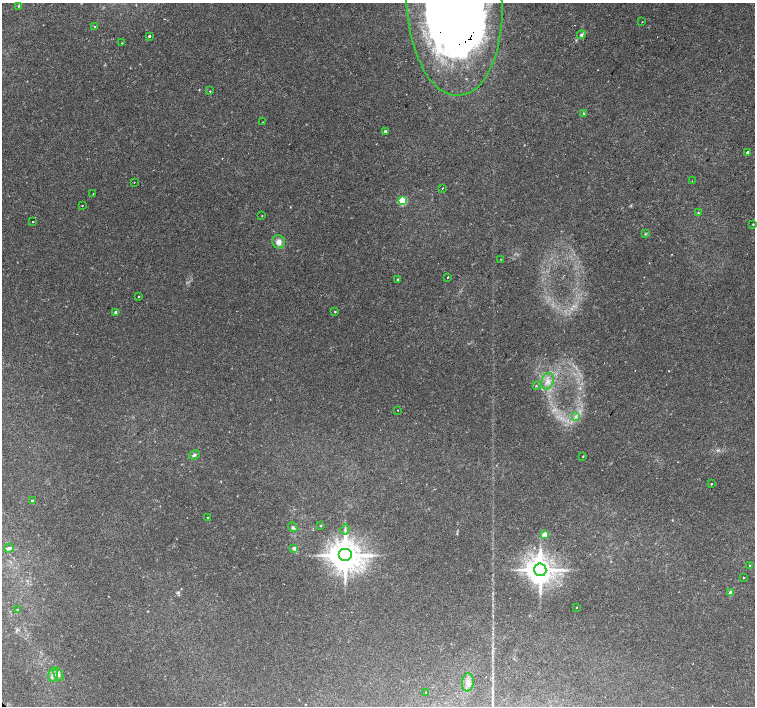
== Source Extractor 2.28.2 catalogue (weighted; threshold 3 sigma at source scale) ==
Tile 10 of 4 x 4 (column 2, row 3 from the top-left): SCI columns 1506-3010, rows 1572-2979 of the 6025 x 6025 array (HDU 1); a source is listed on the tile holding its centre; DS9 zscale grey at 2 x 2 block average (1 PNG px = mean of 2 x 2 image px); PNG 757 x 708 px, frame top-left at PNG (2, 3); each listed source drawn as its Kron ellipse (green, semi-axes under 4 px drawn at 4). Shown black and unused: <1% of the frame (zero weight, under 2 of 3 exposures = <1% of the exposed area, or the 3 px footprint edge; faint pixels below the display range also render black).
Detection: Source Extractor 2.28.2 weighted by HDU 2 'WHT'; one run over the whole footprint, this tile lists its part. Background 0.0254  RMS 0.0028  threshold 0.0128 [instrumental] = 3 sigma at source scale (4.5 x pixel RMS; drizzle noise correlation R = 1.50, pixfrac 1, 0.0396/0.0396 arcsec/px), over >= 5 px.
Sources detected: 60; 2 cosmic-ray / hot-pixel residue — neither listed nor drawn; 2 inside a brighter listed object's ellipse — not listed separately; the other 56 listed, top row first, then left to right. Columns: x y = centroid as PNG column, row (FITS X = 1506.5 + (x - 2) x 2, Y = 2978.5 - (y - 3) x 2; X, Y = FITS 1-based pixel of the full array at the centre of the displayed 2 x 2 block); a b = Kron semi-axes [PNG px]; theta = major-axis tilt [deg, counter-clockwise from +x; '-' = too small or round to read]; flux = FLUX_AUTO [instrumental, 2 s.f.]
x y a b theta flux
454 3 93 48 -87 4000
18 6 3 2 - 0.52
642 22 2 2 - 0.28
94 26 2 2 - 0.86
581 35 4 3 - 1.3
149 36 3 2 - 0.91
122 43 2 2 - 0.49
210 91 2 2 - 0.8
583 113 4 2 - 0.55
263 122 2 2 - 0.35
385 131 3 3 - 1.2
748 153 3 2 - 3
692 181 2 2 - 0.29
134 182 2 2 - 0.27
442 188 2 2 - 1.6
93 194 2 2 - 0.35
402 201 3 3 - 36
83 205 2 2 - 0.26
698 212 3 2 - 0.42
262 216 2 2 - 0.25
33 221 2 2 - 0.53
753 224 2 2 - 0.41
645 234 4 2 - 0.52
279 242 6 6 - 3.7
501 259 2 2 - 0.3
448 277 2 2 - 0.54
398 280 3 2 - 0.76
138 296 2 2 - 0.65
335 311 3 2 - 0.47
116 313 3 2 - 4.4
548 381 8 6 68 4.3
536 386 3 3 - 0.48
398 410 2 2 - 0.4
576 417 4 2 - 0.89
194 455 5 4 - 1.2
583 456 3 2 - 0.4
711 484 2 2 - 4.3
32 501 2 2 - 2.4
208 517 2 2 - 3.1
320 526 3 2 - 0.45
293 527 5 4 - 1.2
345 530 5 2 - 0.82
544 534 3 3 - 12
9 548 5 4 - 1.4
294 548 3 3 - 3.2
345 555 7 6 - 1400
749 565 2 2 - 0.87
540 570 6 6 - 1000
743 578 2 2 - 0.44
731 593 3 3 - 5.9
577 608 2 2 - 0.89
17 610 3 2 - 0.33
53 675 7 4 81 2.5
58 675 7 3 -62 1.6
468 682 9 6 85 3.5
426 692 2 2 - 0.24
Overlapping masked pixels (flux is a lower limit): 1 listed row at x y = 454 3
Isophote crosses this tile's border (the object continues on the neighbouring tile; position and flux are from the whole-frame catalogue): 1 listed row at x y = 454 3
Diffuse or blended objects may show on this block-average render without a row.